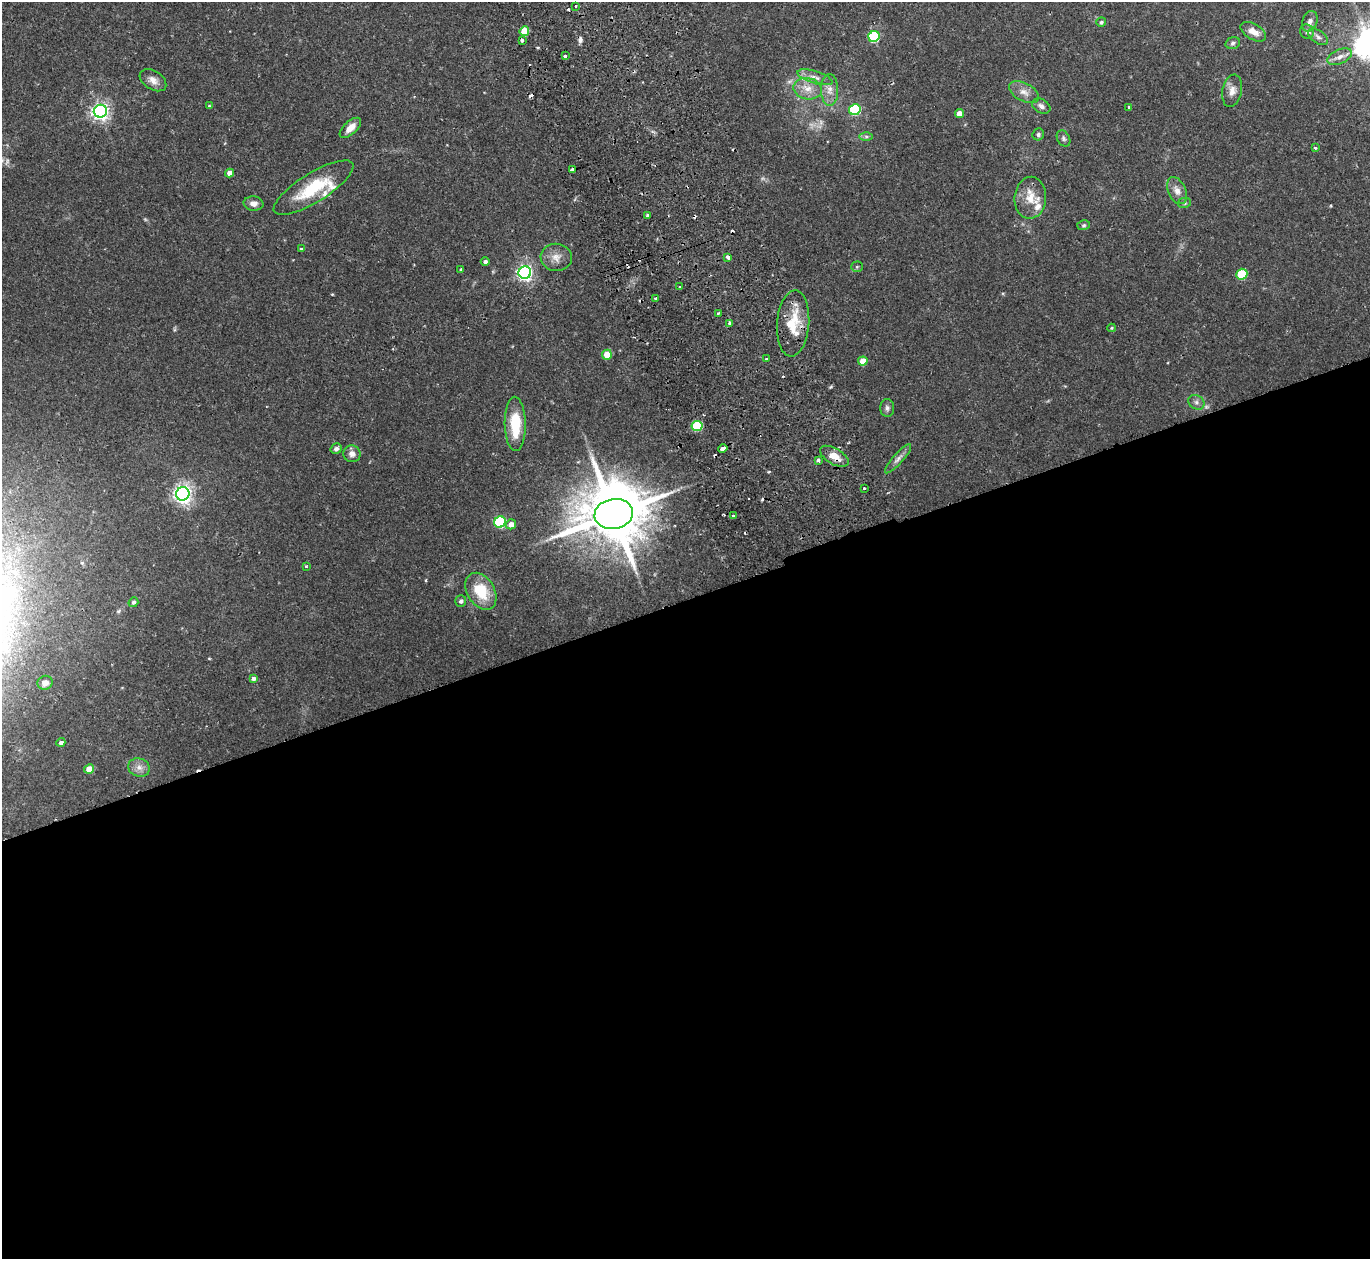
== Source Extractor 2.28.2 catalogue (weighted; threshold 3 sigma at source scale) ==
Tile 15 of 4 x 4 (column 3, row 4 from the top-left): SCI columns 2794-4161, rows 181-1437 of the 5588 x 5513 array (HDU 1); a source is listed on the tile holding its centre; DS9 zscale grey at full resolution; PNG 1372 x 1261 px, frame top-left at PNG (2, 2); each listed source drawn as its Kron ellipse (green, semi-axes under 4 px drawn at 4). Shown black and unused: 53% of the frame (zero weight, under 2 of 3 exposures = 3% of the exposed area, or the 3 px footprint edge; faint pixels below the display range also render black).
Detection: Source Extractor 2.28.2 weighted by HDU 2 'WHT'; one run over the whole footprint, this tile lists its part. Background 0.0576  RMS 0.005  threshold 0.0227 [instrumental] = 3 sigma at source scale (4.5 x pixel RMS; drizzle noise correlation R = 1.50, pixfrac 1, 0.05/0.05 arcsec/px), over >= 5 px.
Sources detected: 101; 3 too faint to see at this stretch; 1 inside a brighter object's white glare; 13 cosmic-ray / hot-pixel residue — neither listed nor drawn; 4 inside a brighter listed object's ellipse — not listed separately; the other 80 listed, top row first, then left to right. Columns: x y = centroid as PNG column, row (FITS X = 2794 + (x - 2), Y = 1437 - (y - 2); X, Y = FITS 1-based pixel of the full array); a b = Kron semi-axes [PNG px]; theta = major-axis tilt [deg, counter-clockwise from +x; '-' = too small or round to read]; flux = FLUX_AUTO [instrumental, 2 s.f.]
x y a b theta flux
576 6 3 3 - 0.77
1310 21 10 7 68 2.3
1101 22 5 4 - 0.86
524 31 5 4 - 13
1253 32 14 7 -31 4
1307 32 7 7 - 1.4
874 37 6 5 - 37
1318 37 11 6 -34 1.9
522 40 3 3 - 1.9
1233 43 7 5 18 1.2
565 56 4 3 - 1.3
1340 57 13 7 23 3
815 77 18 6 -17 3.4
153 80 14 9 -33 3.5
808 89 14 10 -12 5.5
830 90 16 8 -88 4.1
1232 91 16 9 79 4.1
1024 92 16 9 -27 3.9
209 106 4 3 - 0.59
1041 106 10 7 -31 1.8
1129 107 3 3 - 0.91
855 110 6 5 - 42
100 111 6 6 - 190
959 113 4 4 - 4.2
350 128 13 6 42 4.5
1038 134 6 5 - 1.1
866 136 6 4 0 0.96
1063 138 8 6 -60 1.2
1315 148 4 3 - 0.63
572 170 3 3 - 20
229 173 4 4 - 3.8
314 188 46 14 32 23
1177 191 14 8 -65 3.8
1030 198 21 15 86 8.9
254 203 10 7 -5 2.6
1184 203 6 5 - 0.86
647 215 3 3 - 1.1
1084 225 6 5 - 0.88
301 249 4 3 - 0.8
556 257 16 13 -6 5.2
728 257 4 3 - 2.9
485 262 4 4 - 1.3
857 267 5 5 - 0.73
461 269 3 3 - 0.6
525 272 6 6 - 140
1242 274 5 5 - 26
680 287 3 2 - 0.85
656 298 3 3 - 1
718 313 4 3 - 1.9
730 323 3 3 - 1.7
793 323 33 16 86 16
1112 328 4 4 - 0.5
607 355 5 5 - 7.9
766 359 3 3 - 1
863 361 5 4 - 5.7
1196 402 8 7 - 1.7
887 408 9 7 -88 1.5
515 424 27 10 -89 17
697 426 5 5 - 32
336 449 6 5 - 1.5
723 449 5 4 - 3.9
352 454 8 8 - 2.6
834 456 16 8 -31 6.8
898 459 19 5 48 2.6
818 460 4 3 - 2.1
864 488 2 2 - 0.47
183 494 7 6 - 220
614 514 19 15 9 4000
733 516 3 2 - 0.82
500 522 6 5 - 42
511 524 5 5 - 3.5
306 566 3 3 - 1.1
481 591 20 13 -59 16
461 601 5 5 - 1.5
133 602 5 4 - 1.1
253 679 4 3 - 2.5
45 683 7 7 - 2.7
61 742 4 4 - 1.5
139 768 11 9 -17 3.1
89 769 5 4 - 6.4
Overlapping masked pixels (flux is a lower limit): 6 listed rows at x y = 524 31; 572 170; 793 323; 723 449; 834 456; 614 514